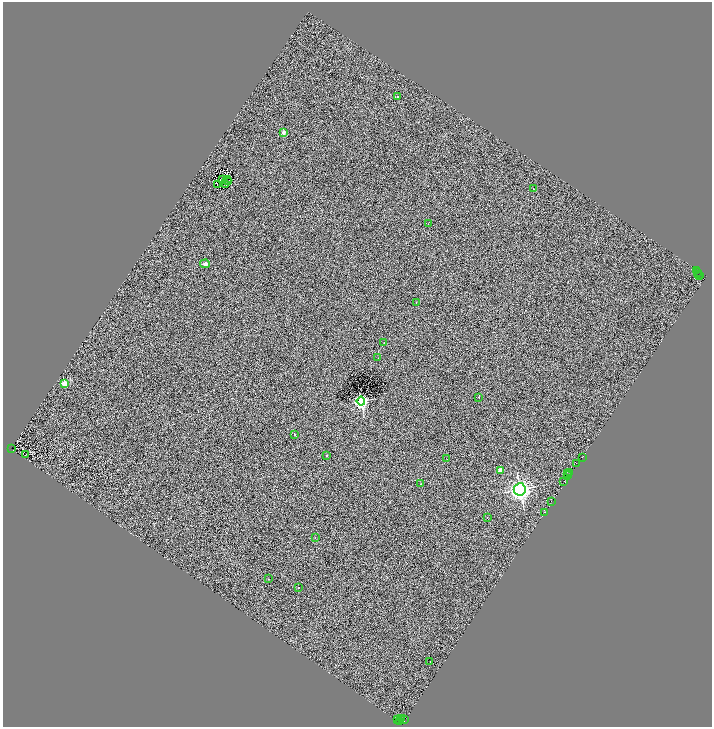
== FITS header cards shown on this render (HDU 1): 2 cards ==
NAXIS1  =                 1419
NAXIS2  =                 1450

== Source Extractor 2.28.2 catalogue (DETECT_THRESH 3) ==
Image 1419 x 1450 px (HDU 1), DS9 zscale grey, zoomed out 1/2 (1 PNG px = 2 x 2 image px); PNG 714 x 729 px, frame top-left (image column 2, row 1450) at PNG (3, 2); each listed source drawn as its Kron ellipse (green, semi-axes under 4 px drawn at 4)
Background 2.04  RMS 4.7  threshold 14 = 3 sigma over >= 5 px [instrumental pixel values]
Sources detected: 80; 35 cannot appear on this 1/2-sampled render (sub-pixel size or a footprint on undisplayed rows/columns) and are neither listed nor drawn; the other 45 listed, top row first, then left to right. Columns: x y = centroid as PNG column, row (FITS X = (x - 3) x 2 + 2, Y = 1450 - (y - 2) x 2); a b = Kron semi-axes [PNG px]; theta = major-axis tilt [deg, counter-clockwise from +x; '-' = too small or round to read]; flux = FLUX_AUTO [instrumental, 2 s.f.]
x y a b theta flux
398 97 2 2 - 1500
284 132 2 2 - 8400
222 179 2 1 - 230
227 180 4 2 - 170
228 182 2 1 - 200
217 184 3 1 - 290
225 185 3 1 - 480
533 188 2 1 - 1500
428 224 2 2 - 400
205 264 5 3 - 2100
696 270 2 1 - 1900
697 272 2 2 - 1600
698 274 2 1 - 1500
700 275 2 1 - 180
416 302 2 1 - 2800
384 343 2 2 - 850
378 358 2 2 - 280
65 383 2 2 - 22000
479 397 2 1 - 680
361 401 4 4 - 260000
295 434 2 2 - 830
12 449 2 2 - 2100
26 454 2 1 - 230
327 455 2 2 - 950
582 457 2 1 - 470
447 459 2 1 - 270
576 464 2 1 - 230
501 470 2 2 - 14000
570 473 3 2 - 2300
567 474 2 1 - 1200
567 476 2 1 - 660
564 481 3 2 - 2700
421 484 2 1 - 360
520 489 6 6 - 330000
551 502 2 1 - 1300
544 512 2 1 - 2600
487 518 2 1 - 180
315 537 2 1 - 1400
269 579 2 1 - 1200
299 588 2 2 - 850
430 662 2 1 - 2500
397 719 3 2 - 3100
402 719 2 1 - 920
405 719 2 1 - 1100
399 722 2 1 - 1400
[35 sub-pixel or undisplayed-footprint detections neither listed nor drawn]